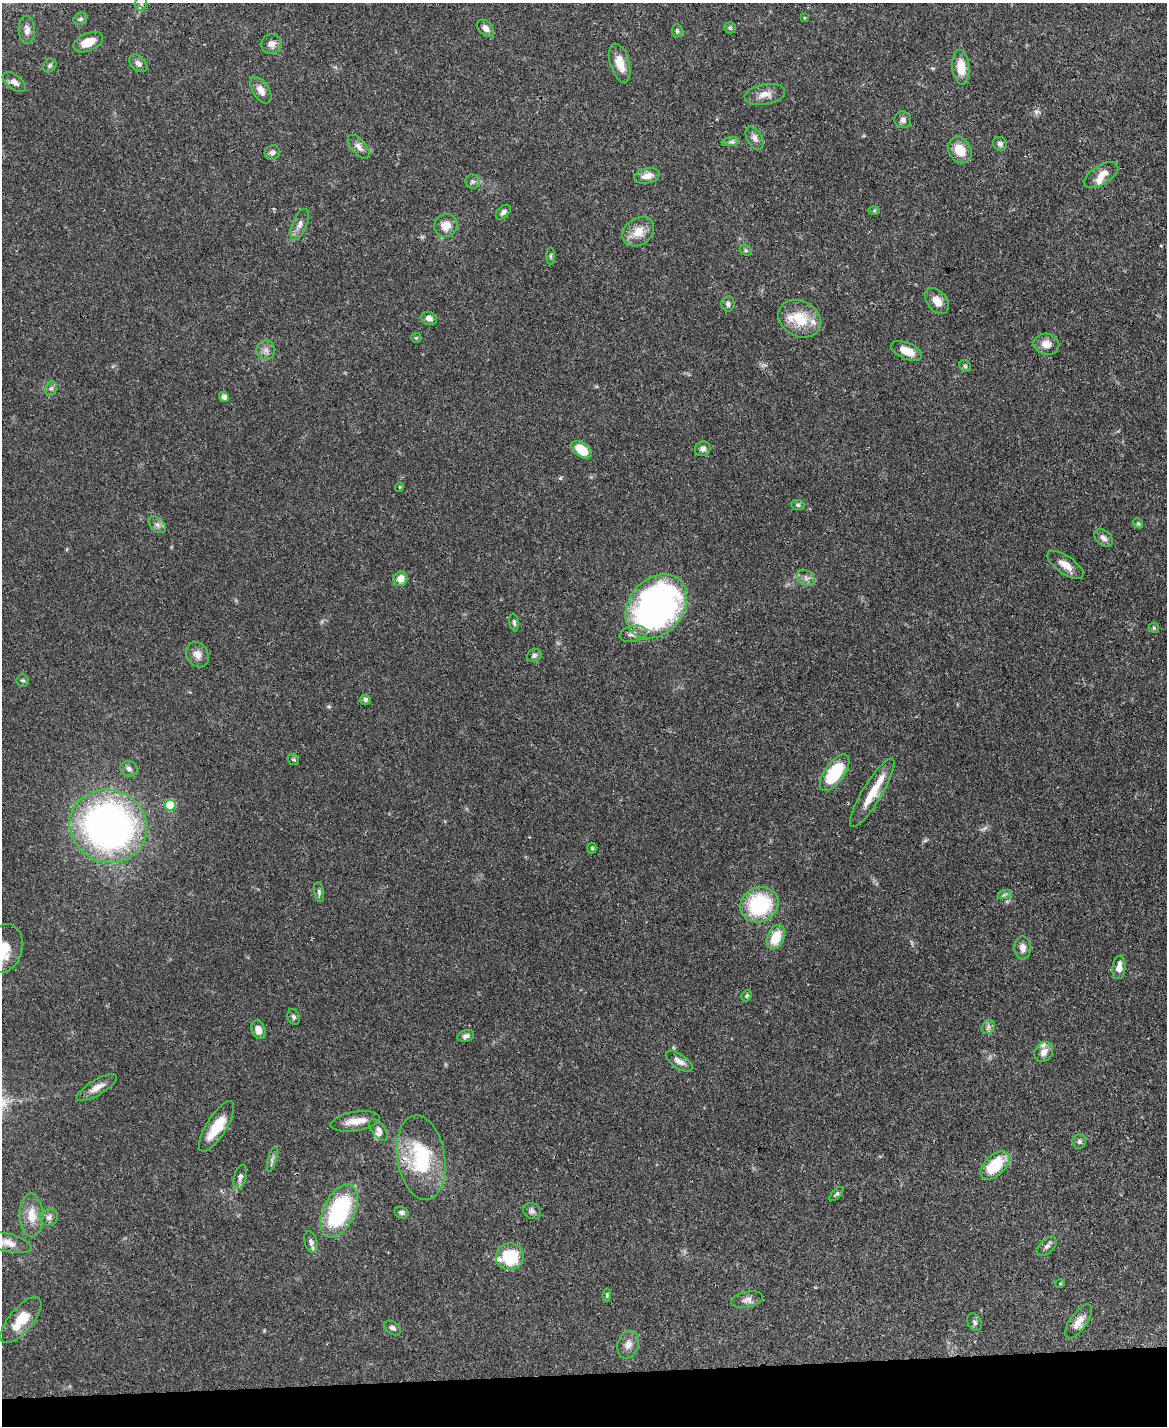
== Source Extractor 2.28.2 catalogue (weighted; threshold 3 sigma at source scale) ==
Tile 10 of 4 x 3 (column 2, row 3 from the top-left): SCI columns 1168-2332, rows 242-1665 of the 4665 x 4644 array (HDU 1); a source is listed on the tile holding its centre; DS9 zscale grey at full resolution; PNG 1169 x 1428 px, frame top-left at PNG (2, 3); each listed source drawn as its Kron ellipse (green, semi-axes under 4 px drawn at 4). Shown black and unused: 4% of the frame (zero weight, under 3 of 4 exposures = <1% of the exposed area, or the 3 px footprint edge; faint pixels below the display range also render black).
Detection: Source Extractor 2.28.2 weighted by HDU 2 'WHT'; one run over the whole footprint, this tile lists its part. Background 0.0656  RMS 0.0033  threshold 0.015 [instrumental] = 3 sigma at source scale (4.5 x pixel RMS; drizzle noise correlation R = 1.50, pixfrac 1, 0.05/0.05 arcsec/px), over >= 5 px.
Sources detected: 118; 1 too faint to see at this stretch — neither listed nor drawn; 7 inside a brighter listed object's ellipse — not listed separately; the other 110 listed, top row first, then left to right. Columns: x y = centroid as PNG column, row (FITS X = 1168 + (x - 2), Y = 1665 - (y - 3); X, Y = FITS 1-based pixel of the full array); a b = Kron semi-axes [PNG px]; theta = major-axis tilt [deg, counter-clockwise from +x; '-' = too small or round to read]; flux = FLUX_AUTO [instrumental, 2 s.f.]
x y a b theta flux
141 3 8 6 70 0.98
804 18 4 3 - 0.28
80 19 7 5 31 0.71
486 28 10 6 -47 2
730 28 6 5 - 0.55
27 30 14 8 -88 2.3
677 31 7 5 -88 0.64
88 42 15 8 24 4.8
271 44 10 10 - 2.1
138 63 10 7 -42 1.6
620 63 20 9 -74 5.1
50 65 7 6 - 0.73
961 67 17 8 -85 5.8
14 82 13 7 -36 1.9
261 90 15 8 -57 2.7
765 94 20 10 9 3.2
903 120 8 8 - 1.2
754 138 12 7 -60 1.6
731 142 9 4 8 0.85
1000 144 7 6 - 1.1
359 147 14 7 -50 1.9
960 150 14 11 -58 6
272 153 8 7 - 1.3
1101 175 19 9 31 3.8
647 176 13 7 11 3.1
472 181 7 7 - 0.96
874 211 6 4 1 0.42
503 212 9 5 43 1
300 224 16 7 68 2
446 225 12 11 - 3.7
638 232 17 13 36 5.1
746 250 6 5 - 0.51
551 256 9 4 -89 0.61
937 301 15 9 -51 3.4
728 304 7 6 - 1.1
429 318 8 6 -25 1.6
800 319 22 17 -29 11
416 338 5 5 - 0.43
1046 344 13 10 -12 3.3
266 350 9 9 - 1.8
907 351 16 8 -24 4.6
965 366 6 5 - 0.55
51 388 7 5 66 0.87
224 397 5 4 - 1.4
703 449 8 7 - 1.3
582 450 11 7 -38 8.3
399 487 5 3 - 0.25
798 505 7 5 -10 0.71
1138 523 5 4 - 0.44
157 525 10 6 -41 1.3
1103 538 11 7 -39 1.6
1065 565 21 9 -35 3.6
806 578 9 7 -40 1.5
400 579 7 7 - 3.4
656 606 35 27 50 120
514 623 9 4 -81 0.71
1154 628 5 5 - 0.46
633 634 13 8 13 1.9
197 655 13 10 -58 2.6
534 655 7 6 - 0.94
23 681 6 6 - 0.65
365 700 5 5 - 0.8
293 759 6 5 - 0.51
129 769 9 7 -25 1.3
835 773 21 9 54 20
872 793 40 9 59 8.5
170 805 5 5 - 11
108 826 39 36 -22 140
592 848 5 4 - 0.55
319 892 10 5 -80 0.78
1004 895 7 4 19 0.59
759 905 19 17 28 27
776 937 12 8 67 7.8
5 948 25 17 75 8.8
1023 948 11 8 -86 2.2
1119 967 12 6 84 3
747 996 6 5 - 0.51
294 1017 8 6 -69 0.8
988 1027 7 6 - 1
258 1030 9 6 -70 2.7
466 1036 8 6 16 1.2
1044 1052 11 8 53 2.3
679 1061 15 7 -34 2.2
97 1087 23 7 31 3.1
355 1121 25 9 9 4.5
216 1126 29 10 58 8.1
379 1130 13 6 -54 1.5
1079 1142 7 7 - 0.76
421 1158 42 23 -81 26
272 1159 13 3 75 0.9
995 1165 17 10 43 14
240 1177 12 6 74 1.4
837 1194 9 4 44 0.63
339 1211 28 15 65 37
532 1211 9 7 -26 1.1
402 1213 7 6 - 1
31 1215 22 12 -89 5.6
49 1217 9 8 - 1.4
311 1242 11 6 -74 1.3
7 1243 25 9 -13 3.1
1047 1246 11 7 44 1.3
510 1257 14 13 - 17
1060 1284 5 3 - 0.31
607 1295 6 4 82 0.46
747 1300 16 7 11 1.8
21 1320 28 12 50 8.1
1079 1321 20 8 55 3.3
975 1322 9 6 -63 0.93
393 1328 9 6 -33 1.1
628 1344 14 10 72 2.4
Isophote crosses this tile's border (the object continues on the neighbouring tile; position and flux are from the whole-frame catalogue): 3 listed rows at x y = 141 3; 5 948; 7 1243